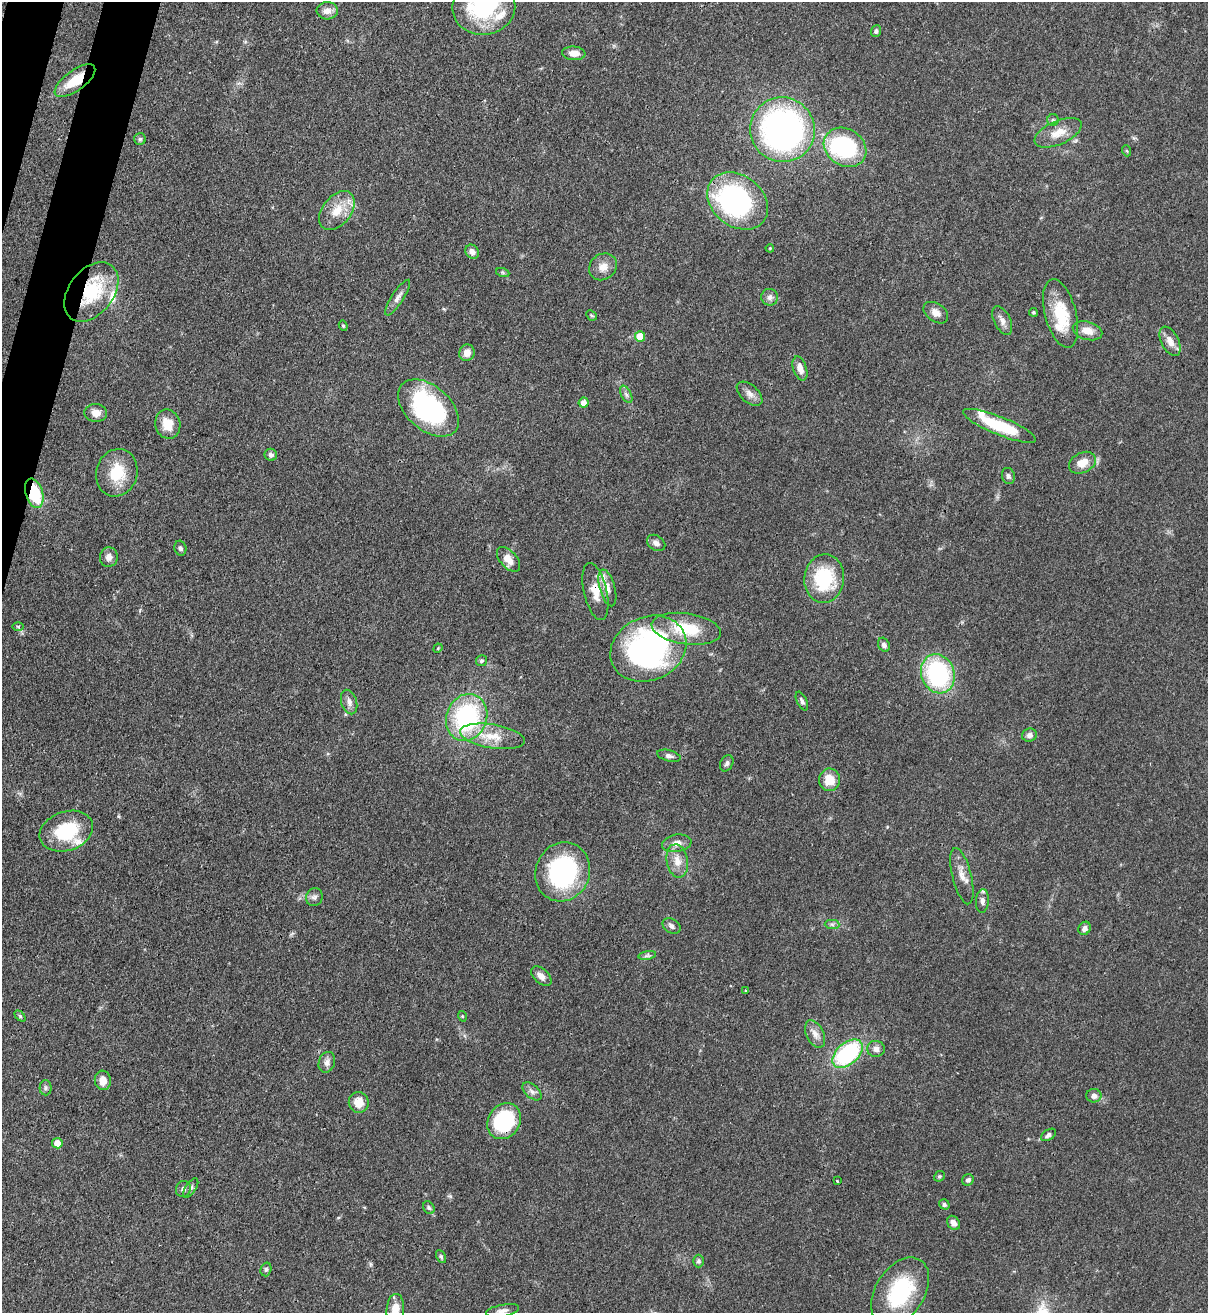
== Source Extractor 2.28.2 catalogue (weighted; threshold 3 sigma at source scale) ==
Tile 11 of 4 x 4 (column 3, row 3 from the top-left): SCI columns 2636-3841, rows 1342-2652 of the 5389 x 5307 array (HDU 1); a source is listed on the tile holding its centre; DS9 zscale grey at full resolution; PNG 1210 x 1315 px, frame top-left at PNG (2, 2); each listed source drawn as its Kron ellipse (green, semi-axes under 4 px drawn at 4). Shown black and unused: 2% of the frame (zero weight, under 3 of 4 exposures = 7% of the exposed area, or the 3 px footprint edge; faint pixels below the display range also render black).
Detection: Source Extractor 2.28.2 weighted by HDU 2 'WHT'; one run over the whole footprint, this tile lists its part. Background 0.0823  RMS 0.0039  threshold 0.0174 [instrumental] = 3 sigma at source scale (4.5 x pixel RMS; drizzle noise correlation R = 1.50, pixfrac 1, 0.05/0.05 arcsec/px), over >= 5 px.
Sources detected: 114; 2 inside a brighter object's white glare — neither listed nor drawn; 6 inside a brighter listed object's ellipse — not listed separately; the other 106 listed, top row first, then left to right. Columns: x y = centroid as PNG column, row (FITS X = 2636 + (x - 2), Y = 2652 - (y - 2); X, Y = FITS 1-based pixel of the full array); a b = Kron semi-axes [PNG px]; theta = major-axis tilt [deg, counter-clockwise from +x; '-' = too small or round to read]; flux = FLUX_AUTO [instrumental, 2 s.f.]
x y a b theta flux
484 7 31 28 7 40
327 11 10 8 3 2.9
876 31 6 5 - 0.91
574 53 11 7 -5 3.1
75 81 24 10 36 9.7
1053 120 6 5 - 0.8
782 130 33 32 - 130
1058 133 25 11 24 6.2
140 139 6 6 - 0.77
845 147 22 18 -33 41
1127 151 6 3 -71 0.42
738 201 33 25 -38 77
337 211 22 14 51 7.9
770 248 4 4 - 0.4
472 252 7 6 - 2
603 267 14 12 39 4
503 273 7 4 -19 0.61
91 292 33 22 52 24
770 297 8 8 - 1.6
398 298 21 6 57 2.3
1033 312 4 4 - 0.55
936 313 13 9 -35 2.9
1060 313 35 15 -75 15
591 315 6 4 -45 0.57
1002 321 15 8 -64 2.5
343 326 5 4 - 0.56
1088 331 15 9 -16 4
640 337 5 5 - 11
1170 341 16 8 -63 3.5
467 353 8 7 - 3.1
800 368 12 6 -71 2.9
626 394 9 5 -63 1.2
750 394 15 9 -42 2.5
584 403 5 5 - 3.4
428 408 35 22 -41 54
96 413 11 9 -3 2.9
168 424 15 12 -76 6.3
999 426 39 9 -22 19
271 455 6 6 - 1.4
1082 463 14 10 26 5.2
117 473 24 20 73 13
1008 476 8 6 -77 1.2
34 493 15 8 -72 18
656 543 10 7 -34 1.7
180 548 7 6 - 1.1
109 557 10 9 - 2.3
508 559 15 8 -47 3.7
824 579 24 20 84 25
607 588 19 7 -74 3.3
595 591 29 11 -77 6.7
18 626 6 4 -1 0.52
686 629 35 15 -8 17
884 645 7 5 -64 1.2
438 648 5 4 - 0.43
648 649 39 31 25 110
482 661 5 5 - 0.69
938 674 20 16 -70 51
802 701 10 5 -64 1
349 702 12 7 -73 2.1
467 717 24 20 68 51
1029 735 7 6 - 1.8
493 736 33 12 -9 9.6
669 756 12 5 -14 1.5
727 763 8 6 63 1.2
829 780 11 10 - 6.8
66 831 27 19 19 21
677 843 15 8 10 3.3
677 861 17 10 -79 4.5
563 872 30 27 67 51
962 876 29 9 -76 4.3
314 897 9 8 - 1.5
982 901 12 6 85 1.7
832 924 7 4 -1 0.94
671 926 10 6 -34 1.3
1085 928 7 6 - 1.7
647 955 9 4 9 0.95
541 976 12 7 -41 2.8
745 991 3 2 - 0.49
20 1016 6 4 -45 0.54
462 1016 5 3 - 0.35
815 1034 14 8 -64 2.8
876 1049 9 8 - 1.9
848 1054 18 10 41 42
327 1062 10 8 72 1.9
103 1080 10 8 -83 3.7
45 1088 7 6 - 0.99
532 1091 11 6 -43 1.5
1094 1096 7 7 - 1.9
359 1102 10 10 - 5.2
504 1121 19 16 55 30
1048 1135 8 5 34 1.1
57 1143 5 5 - 4.7
939 1176 6 5 - 0.6
968 1180 6 5 - 0.96
837 1181 3 2 - 0.39
191 1188 11 5 56 1.2
183 1189 8 7 - 1.8
944 1204 5 5 - 0.92
429 1208 7 5 -58 0.76
953 1223 8 6 -54 2
441 1256 7 4 -63 0.63
698 1261 6 5 - 0.91
266 1269 7 5 75 0.77
900 1292 38 24 57 31
395 1310 16 9 87 5.4
502 1311 17 6 11 2.1
Overlapping masked pixels (flux is a lower limit): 5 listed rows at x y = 75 81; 91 292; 34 493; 595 591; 504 1121
Isophote crosses this tile's border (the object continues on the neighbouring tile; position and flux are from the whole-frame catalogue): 3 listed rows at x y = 484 7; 900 1292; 395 1310